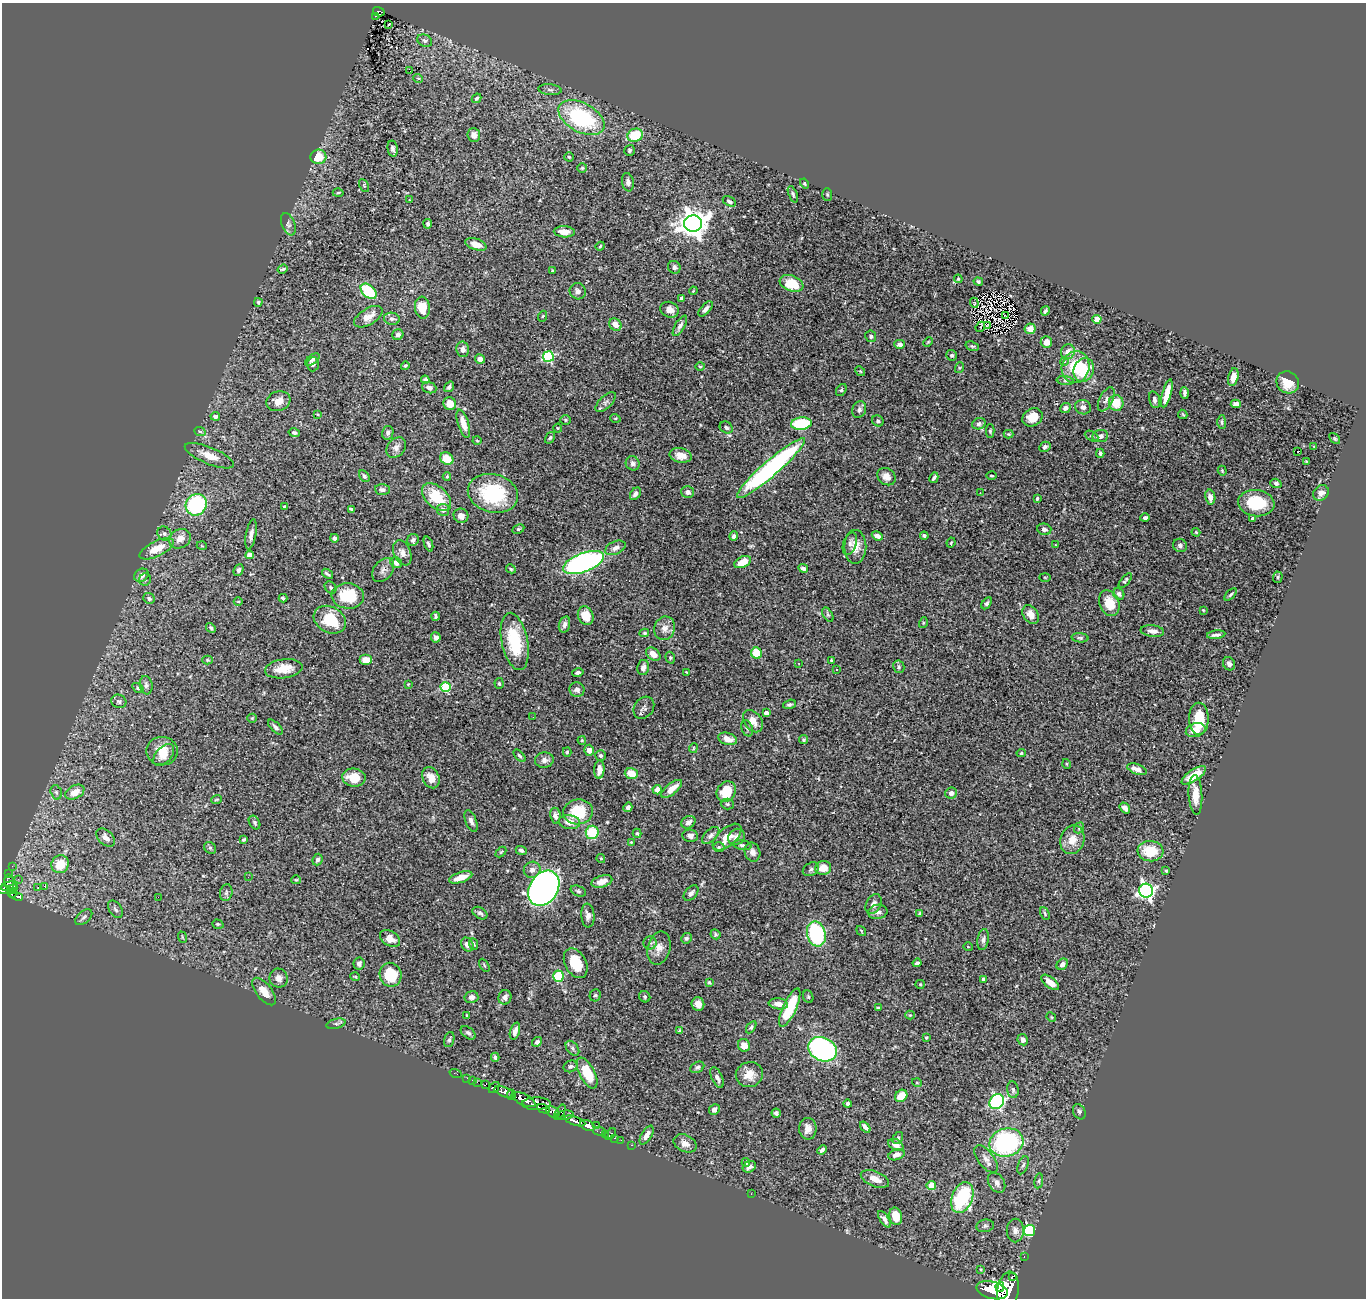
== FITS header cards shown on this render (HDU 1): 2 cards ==
NAXIS1  =                 1364
NAXIS2  =                 1296

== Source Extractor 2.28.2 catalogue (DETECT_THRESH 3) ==
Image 1364 x 1296 px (HDU 1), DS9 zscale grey, 1 PNG px = 1 image px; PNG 1368 x 1300 px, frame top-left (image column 1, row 1296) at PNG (2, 3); each listed source drawn as its Kron ellipse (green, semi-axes under 4 px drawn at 4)
Background 1.81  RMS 0.03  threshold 0.0915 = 3 sigma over >= 5 px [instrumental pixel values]
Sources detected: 454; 2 with non-positive FLUX_AUTO (blend fragments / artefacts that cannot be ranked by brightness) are neither listed nor drawn; the other 452 listed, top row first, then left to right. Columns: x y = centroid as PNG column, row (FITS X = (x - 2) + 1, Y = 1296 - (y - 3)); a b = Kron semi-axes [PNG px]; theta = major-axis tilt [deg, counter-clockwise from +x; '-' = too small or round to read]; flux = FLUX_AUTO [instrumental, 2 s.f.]
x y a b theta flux
379 12 6 4 -16 70
376 16 3 2 - 6.7
388 24 3 2 - 5.3
425 41 8 6 -26 6.2
410 71 2 2 - 0.48
418 78 5 3 - 1.8
550 90 11 5 -5 6
476 98 5 4 - 4.2
581 118 25 14 -29 220
474 135 7 6 - 13
635 135 8 6 21 69
393 149 8 5 -79 5.9
629 150 5 5 - 3.6
318 157 8 7 - 45
569 157 4 4 - 3.1
582 168 5 5 - 2.8
628 182 9 6 -80 8.8
804 184 5 4 - 2.9
364 185 7 4 -63 3.1
338 193 5 3 - 2.1
793 194 9 4 -68 4.2
827 195 6 5 - 3.2
410 200 3 2 - 1.4
729 201 7 4 -30 5.5
693 223 9 8 - 2700
288 224 12 6 -68 7.5
428 224 5 4 - 5.8
564 232 10 5 -3 18
476 244 11 5 -18 16
600 246 4 3 - 2.2
674 267 6 6 - 6
283 269 5 3 - 1.7
552 271 3 3 - 2.5
958 279 4 4 - 1.9
978 281 5 4 - 3.2
792 283 12 7 -21 62
369 291 9 6 -42 93
578 291 8 8 - 8.6
693 291 4 3 - 1.9
682 298 4 3 - 6.9
258 302 4 4 - 3.1
974 303 5 4 - 5.4
422 308 11 7 -84 33
706 309 9 5 49 8.3
669 310 9 7 -25 16
1045 311 5 3 - 3.7
543 316 5 3 - 2.1
1005 316 3 2 - 1
368 317 16 8 31 21
392 319 8 6 -12 7.8
1097 319 4 4 - 47
615 324 6 5 - 12
988 325 4 3 - 0.7
680 326 11 5 60 7.4
980 327 5 2 - 2
1030 329 5 5 - 26
398 335 5 5 - 6.2
871 336 6 5 - 4.3
928 342 5 3 - 2.2
1046 342 6 5 - 15
900 344 5 4 - 7.2
972 346 7 4 -18 3.2
463 349 8 6 -79 9.8
1068 352 7 7 - 17
952 355 5 5 - 4.7
548 357 5 5 - 190
480 359 5 4 - 11
312 360 8 4 36 5.3
1064 362 4 4 - 8.1
313 364 7 6 - 5.7
405 366 4 4 - 3.5
700 366 5 3 - 1.9
1075 367 16 13 77 78
959 368 5 3 - 2.1
1084 370 12 10 66 61
860 371 5 4 - 2.4
1233 377 9 5 77 19
425 380 4 4 - 5.6
1065 381 9 4 -8 4.2
1288 382 11 10 - 37
449 387 5 4 - 4.7
429 388 7 5 -20 9.2
841 390 7 4 58 3.9
1167 393 14 4 75 31
1184 393 6 3 -87 6.1
1106 399 13 6 62 9.9
1154 400 8 5 -75 6.5
278 401 12 9 18 20
606 402 13 6 45 7.8
1116 403 8 7 - 41
450 404 6 6 - 22
1236 404 5 4 - 11
1083 407 8 7 - 8.3
1065 408 5 5 - 7.1
859 410 8 6 66 7.2
317 414 4 2 - 1.7
1183 414 5 3 - 1.8
215 416 4 4 - 9.3
1032 417 10 8 29 32
615 418 5 3 - 2
565 420 5 5 - 2.4
878 421 6 5 - 5
1222 422 7 4 -90 3.4
801 423 10 6 6 130
463 424 14 5 -72 23
979 424 7 5 20 5.6
558 428 4 4 - 2
726 428 7 5 -34 4.9
990 431 6 4 -89 3.3
200 432 6 4 -24 3.4
294 433 6 4 -12 4.5
388 433 7 5 79 5.5
1008 434 5 4 - 2.3
1091 436 7 4 -27 3.7
1100 436 8 6 7 8.2
550 438 6 4 56 3.2
1335 438 6 4 -49 2.8
477 441 4 3 - 1.6
1045 447 6 5 - 5.8
1314 447 4 2 - 2.4
396 448 11 8 49 11
1298 451 3 3 - 5.9
1100 453 4 3 - 3.6
681 455 11 7 -13 18
209 456 26 8 -22 28
447 459 7 6 - 36
1306 461 3 2 - 1.5
633 463 7 6 - 6.3
771 468 44 8 41 420
1222 471 5 4 - 2.5
364 476 6 4 -56 5
447 476 4 4 - 2.1
991 476 5 2 - 2.2
886 477 10 8 -38 14
934 478 5 3 - 4.7
1276 483 6 4 -20 4.7
382 490 7 5 -2 7
688 492 6 6 - 9.8
493 493 25 19 -15 140
980 493 2 2 - 0.97
1321 493 8 7 - 12
635 494 7 5 55 8.1
436 497 17 10 -41 71
1210 497 7 5 -80 12
1037 498 4 3 - 2.9
1256 503 18 13 -7 85
196 505 11 10 - 200
284 506 3 2 - 1.9
352 509 4 3 - 4
443 510 6 6 - 11
461 516 7 7 - 12
1145 518 5 4 - 6
1253 518 4 3 - 4.5
518 529 6 4 26 3
1044 529 7 5 -14 6.1
1196 532 4 3 - 2
164 533 7 6 - 5.8
251 534 15 5 80 11
734 536 5 4 - 6.1
877 536 6 4 -23 10
924 536 4 3 - 5
334 538 4 4 - 5.4
180 539 11 9 29 20
413 540 6 5 - 5.3
951 543 5 3 - 2.2
428 544 8 4 -69 4.5
850 544 11 6 71 7.6
1055 545 2 2 - 1.9
1180 545 7 6 - 6.2
202 546 5 3 - 1.6
855 547 17 11 90 23
615 548 11 6 24 9.8
157 549 19 7 25 41
402 553 13 8 -68 12
250 555 4 4 - 25
743 562 9 5 25 32
396 563 6 5 - 9.6
583 563 21 9 20 550
803 568 5 4 - 6.1
511 569 5 4 - 2.5
239 570 6 4 66 5.8
383 570 13 9 52 11
327 574 6 2 -37 3.6
141 575 8 6 31 11
1045 577 6 3 -2 2
1278 577 5 5 - 3.3
145 580 6 6 - 4
1125 581 9 4 50 3.8
331 587 7 5 -48 4.2
1119 594 6 5 - 6.2
1231 594 8 3 45 3.2
348 596 16 12 -5 74
149 598 6 5 - 5.7
283 598 4 3 - 3.7
238 601 4 3 - 1.9
987 603 7 4 57 4.3
1109 603 13 9 -68 41
1203 610 3 2 - 1.8
828 615 8 4 -58 3.8
1031 615 10 7 -55 18
435 616 4 3 - 3.5
586 616 9 7 -67 27
330 620 17 13 -29 75
923 623 5 3 - 2.2
564 624 8 5 73 7.4
211 628 5 4 - 4.9
664 628 12 10 71 15
1152 631 12 5 -7 11
644 633 5 3 - 2.5
1216 635 9 4 7 6.2
436 637 5 5 - 8.2
1080 638 8 4 -5 4.1
515 641 29 13 -78 98
757 653 6 5 - 62
653 654 8 5 -38 20
670 658 6 4 -72 3.4
207 660 5 4 - 2.3
366 660 6 5 - 23
831 660 3 2 - 2.4
798 663 3 2 - 2
1229 664 7 6 - 7.5
643 667 8 6 81 9.6
899 667 6 5 - 3.9
284 669 19 9 8 34
837 670 3 2 - 4
686 672 3 2 - 1.4
578 673 6 4 12 4.5
499 683 5 4 - 3.5
408 684 4 3 - 1.7
146 685 9 6 -81 6.3
446 687 5 5 - 140
138 688 6 4 -30 4
577 690 7 7 - 8.6
119 701 7 6 - 5.3
789 704 7 4 16 4.4
644 708 12 9 52 7.9
766 713 4 4 - 8.9
533 717 2 2 - 5.2
252 718 4 4 - 2.2
1199 719 16 10 -90 56
753 721 12 8 -53 21
275 727 9 4 -44 5.5
747 728 8 5 -70 4.7
1196 730 10 7 18 19
728 739 9 6 -18 19
804 739 4 4 - 3.5
582 740 4 3 - 2.5
693 748 5 3 - 2
589 750 5 5 - 10
162 751 16 14 0 37
567 752 5 4 - 3
1021 753 4 4 - 2.9
164 755 13 8 48 19
520 756 7 4 -47 3.3
600 756 5 5 - 4.6
544 760 9 8 - 9
1067 764 5 3 - 1.8
1137 769 10 5 -20 16
599 770 9 5 86 17
631 773 6 5 - 31
1194 775 14 5 34 43
354 778 12 9 -7 35
431 778 11 8 -64 20
672 789 12 5 40 23
657 790 5 4 - 16
56 792 7 5 -74 4.1
75 792 10 6 27 23
726 792 11 9 56 55
951 793 6 5 - 8.6
1195 795 20 7 -87 29
216 800 5 2 - 1.7
727 804 6 5 - 3.3
628 807 5 4 - 7.5
1125 808 6 4 -51 8.2
578 812 15 12 7 76
555 816 8 5 -82 7.2
471 821 11 5 -69 9.2
570 822 10 7 -6 17
688 822 7 5 31 9.3
255 823 7 5 -60 4.7
1079 828 6 4 51 2.7
592 832 6 6 - 67
637 833 4 3 - 3.1
711 835 11 6 44 8.1
690 836 8 6 -8 8.5
727 837 17 9 42 30
737 837 9 7 39 9.6
105 838 11 7 -43 13
243 840 4 3 - 2.9
1072 840 15 12 71 26
631 842 4 3 - 1.6
742 845 9 4 -9 5.1
719 847 6 5 - 3.6
210 848 6 5 - 3.8
521 850 6 4 -20 6.2
1151 851 13 10 -5 52
501 852 6 4 45 2.2
752 852 9 7 -72 11
601 858 4 3 - 2.3
317 860 6 5 - 6.6
60 864 9 8 - 46
12 866 2 2 - 9
823 868 8 7 - 28
811 869 9 6 29 5.6
532 870 8 8 - 10
1166 871 4 3 - 2.7
9 873 3 2 - 26
248 877 3 2 - 2.3
461 877 12 5 18 24
18 879 2 2 - 28
296 880 5 4 - 2.1
602 881 11 6 16 19
9 882 7 5 -83 390
9 886 9 3 14 480
45 887 3 2 - 14
38 888 3 2 - 1.3
544 888 19 14 58 1100
4 889 6 4 7 620
12 889 6 2 42 91
578 891 8 5 -21 4.2
1146 891 7 7 - 670
226 893 8 6 75 4.9
691 893 9 5 48 7.4
12 894 4 3 - 220
17 896 7 3 -20 170
158 897 2 2 - 29
873 904 10 7 63 9.7
115 909 9 6 -57 6.4
878 912 10 7 9 8.4
480 913 8 5 -33 5.3
920 914 4 3 - 3.8
1045 914 7 3 -64 2.7
588 915 12 6 -85 12
84 917 10 6 41 6.4
218 924 6 4 -19 2.9
861 931 5 3 - 1.8
715 934 5 4 - 3.5
816 934 13 9 -76 210
182 937 6 3 -72 1.9
390 938 11 7 -32 20
686 938 5 5 - 4
983 939 10 5 81 7.1
650 943 6 6 - 5.3
474 944 6 3 -68 2.7
467 945 7 6 - 10
968 947 5 3 - 1.4
659 948 17 11 76 21
576 963 16 10 -62 58
917 963 4 3 - 4.8
359 964 6 5 - 7.6
1062 964 6 5 - 8.3
484 965 7 3 -61 2.4
391 975 12 11 - 73
558 976 5 5 - 76
355 977 5 3 - 2.3
279 978 9 9 - 11
984 979 4 3 - 8.5
709 982 3 3 - 2.3
1050 982 10 5 -39 24
920 984 5 4 - 2.2
264 991 16 7 -52 24
595 995 6 5 - 3.9
471 997 7 6 - 8.8
505 997 7 6 - 8.6
645 997 6 5 - 4.2
808 997 6 5 - 3
698 1004 7 6 - 14
778 1004 10 5 -7 13
790 1008 21 6 66 93
878 1008 3 3 - 2
467 1015 3 3 - 1.9
910 1015 4 4 - 2.2
1051 1017 5 4 - 2.3
336 1024 10 4 14 4.6
751 1027 7 4 56 3.4
515 1031 9 5 73 10
680 1031 3 3 - 2.8
468 1033 8 5 -37 5.2
926 1038 3 3 - 2.8
449 1040 8 5 73 4.9
1023 1040 6 5 - 9.4
537 1042 5 4 - 5.4
744 1045 6 6 - 19
572 1048 8 5 -51 5.6
823 1049 15 11 -27 410
495 1057 4 3 - 4.8
571 1066 7 5 23 4.4
697 1067 7 5 27 4.5
587 1073 17 7 -63 71
456 1074 6 2 -19 19
749 1075 14 12 17 26
717 1077 11 5 -65 9.6
467 1078 2 2 - 16
472 1080 2 2 - 12
477 1082 2 2 - 25
917 1083 5 3 - 1.6
486 1085 4 3 - 320
494 1087 6 4 49 360
1013 1090 8 5 -83 5.4
504 1092 10 4 -22 1900
512 1095 5 3 - 970
901 1096 7 5 44 30
524 1099 13 5 -27 4500
997 1102 8 6 49 390
536 1104 14 6 1 1700
847 1104 4 4 - 5.7
543 1109 7 3 -27 480
714 1109 5 5 - 8.9
553 1112 7 5 -32 1600
560 1112 8 3 59 670
1079 1112 8 6 -62 4.9
776 1113 4 4 - 5.2
565 1115 8 4 7 600
575 1121 11 4 -18 2300
587 1126 8 5 -26 2000
596 1126 3 2 - 20
865 1127 6 3 -52 7.3
808 1129 11 8 -88 18
599 1131 6 3 -4 70
605 1134 2 2 - 18
610 1134 7 3 44 66
647 1135 10 5 59 12
615 1138 3 2 - 42
898 1138 6 5 - 4
621 1140 2 2 - 15
1006 1142 17 14 15 290
685 1143 12 8 -26 16
632 1145 3 2 - 26
896 1145 8 5 -30 13
822 1150 5 3 - 5.6
896 1155 8 5 20 11
986 1159 16 8 -52 14
746 1162 4 4 - 3.5
1023 1165 9 5 70 5.1
749 1167 7 5 30 9.1
875 1179 15 7 -22 21
1039 1181 7 4 82 3.3
997 1183 11 7 -56 12
931 1185 5 4 - 58
751 1194 2 2 - 9
962 1198 16 10 69 190
896 1216 9 6 -79 34
884 1219 9 4 -58 8.8
985 1226 9 6 8 5.3
1015 1230 12 8 89 12
1030 1231 5 5 - 270
1024 1257 3 2 - 24
980 1269 3 3 - 2
1012 1276 2 2 - 4100
1000 1287 5 4 - 1300
992 1290 16 8 -15 7000
1008 1290 19 11 82 8700
At the frame edge (FLAGS 8, measured only in part): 2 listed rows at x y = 4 889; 1008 1290
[2 non-positive-flux detections neither listed nor drawn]